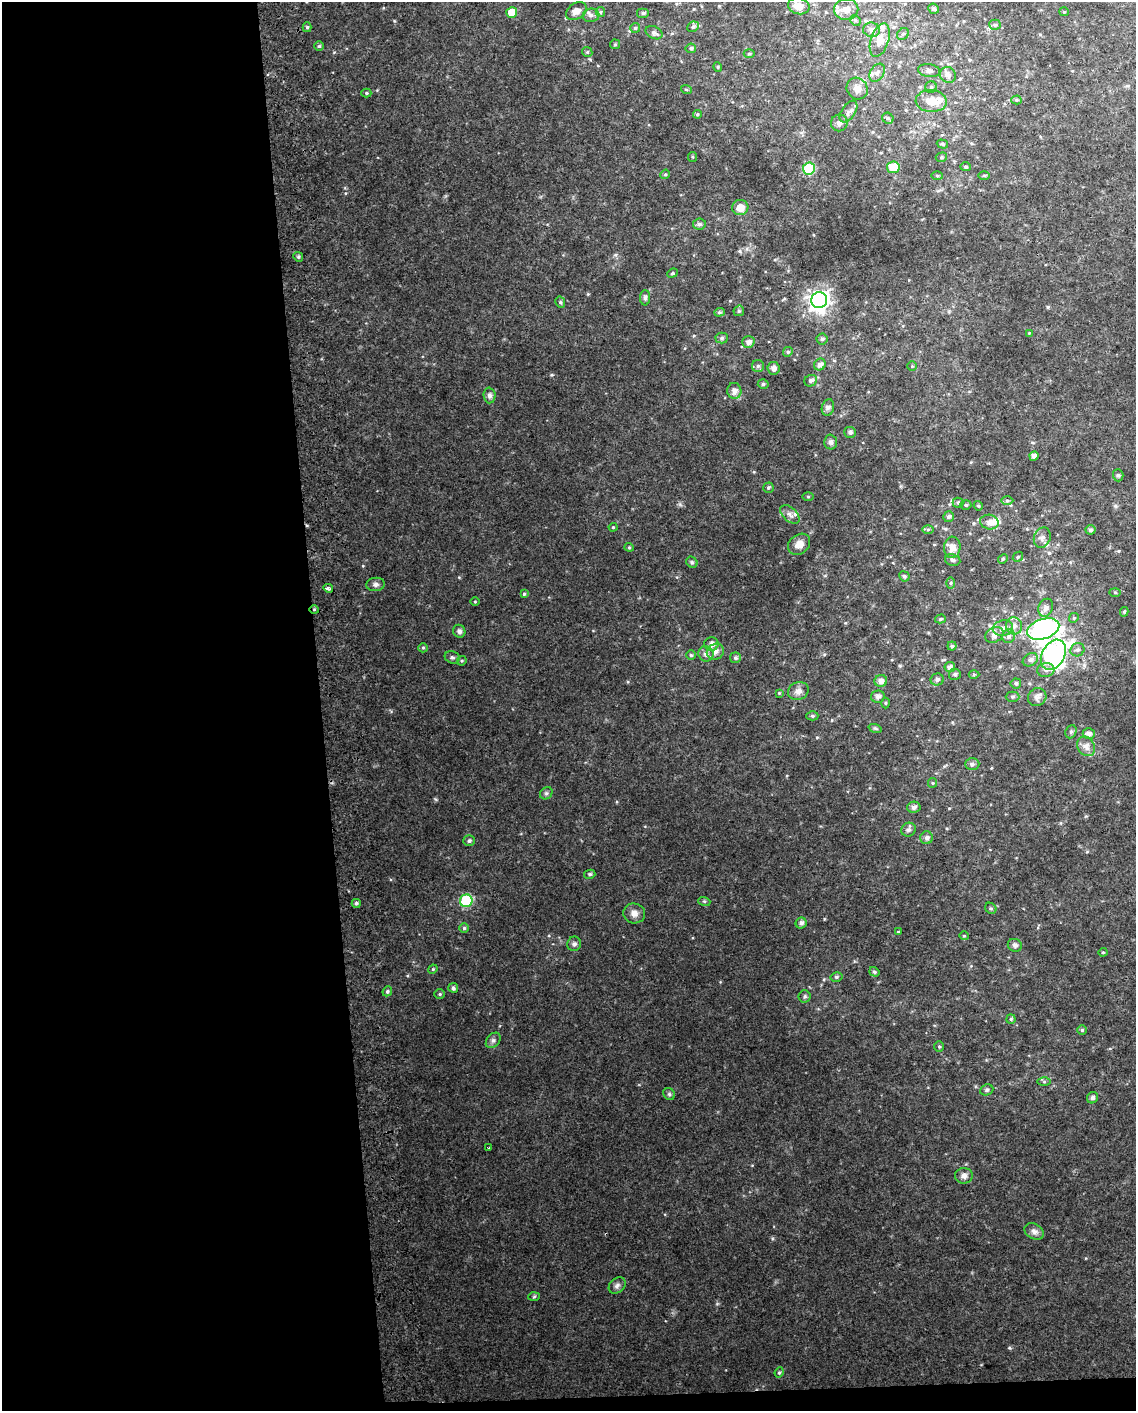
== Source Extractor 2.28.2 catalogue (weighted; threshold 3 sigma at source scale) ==
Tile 9 of 4 x 3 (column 1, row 3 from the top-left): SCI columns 41-1174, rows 10-1418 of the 4618 x 4284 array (HDU 1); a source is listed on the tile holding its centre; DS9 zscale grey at full resolution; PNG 1138 x 1413 px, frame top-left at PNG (2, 2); each listed source drawn as its Kron ellipse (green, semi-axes under 4 px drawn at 4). Shown black and unused: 29% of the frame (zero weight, under 2 of 3 exposures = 2% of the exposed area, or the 3 px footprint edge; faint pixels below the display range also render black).
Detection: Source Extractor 2.28.2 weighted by HDU 2 'WHT'; one run over the whole footprint, this tile lists its part. Background 0.0735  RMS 0.013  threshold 0.059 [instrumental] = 3 sigma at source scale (4.5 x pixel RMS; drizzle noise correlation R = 1.50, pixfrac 1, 0.0396/0.0396 arcsec/px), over >= 5 px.
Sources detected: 192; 1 inside a brighter object's white glare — neither listed nor drawn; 9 inside a brighter listed object's ellipse — not listed separately; the other 182 listed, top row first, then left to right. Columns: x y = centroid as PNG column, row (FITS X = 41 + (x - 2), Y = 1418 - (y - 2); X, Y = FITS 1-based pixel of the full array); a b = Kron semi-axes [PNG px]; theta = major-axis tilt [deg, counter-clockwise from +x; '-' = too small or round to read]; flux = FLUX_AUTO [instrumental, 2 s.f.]
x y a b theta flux
799 6 11 8 -11 13
846 9 12 10 1 12
934 9 5 5 - 2.3
576 11 11 8 34 8.6
512 12 5 5 - 20
600 12 5 4 - 1.7
1064 12 5 4 - 1.4
643 13 6 5 - 2.8
591 15 8 6 7 4.7
855 20 6 4 -46 2.1
995 25 5 5 - 2.2
307 27 5 4 - 1.9
693 27 6 5 - 2.8
635 28 5 5 - 1.9
872 30 8 7 - 7.3
654 33 9 6 -26 3.8
903 34 6 5 - 2.5
880 40 17 9 72 14
615 44 5 5 - 1.5
319 46 5 5 - 2
691 48 5 4 - 3.2
587 52 5 4 - 1.8
749 54 5 3 - 1.4
718 67 5 3 - 1.2
929 70 11 6 -7 5.6
877 73 10 6 58 5
948 75 8 7 - 6
931 87 6 5 - 2.4
686 89 5 3 - 1.2
857 89 11 10 - 9.9
366 93 5 4 - 1.9
1016 100 5 4 - 1.7
931 101 15 11 -3 16
848 112 12 6 55 5.4
697 114 4 3 - 1.8
888 118 6 5 - 2.4
839 123 8 8 - 5.6
942 144 6 3 -17 1.9
693 157 5 4 - 1.5
941 157 6 4 22 1.8
893 167 6 6 - 29
965 167 5 4 - 2
809 169 6 6 - 67
665 174 5 4 - 1.6
984 175 6 4 0 1.5
937 176 6 4 -2 1.4
740 208 8 7 - 13
699 224 6 5 - 3.5
298 257 5 4 - 2.1
672 273 5 4 - 1.7
645 298 8 5 89 2.9
819 300 8 8 - 810
560 302 6 5 - 2.3
739 311 5 5 - 2
719 312 5 4 - 2
1029 333 3 3 - 0.92
722 338 6 5 - 2.6
822 339 5 5 - 2.3
748 342 6 5 - 5.7
788 352 5 4 - 1.9
820 364 6 5 - 5.3
758 366 6 6 - 2.7
912 366 4 4 - 1.4
773 368 6 6 - 4.9
811 381 6 5 - 3.7
763 384 5 4 - 2.3
734 391 8 7 - 7.3
489 395 8 6 -88 4
828 407 8 6 73 3.6
850 432 6 5 - 2.8
831 442 7 6 - 4
1034 456 4 4 - 5.9
1118 475 6 5 - 2.3
768 488 5 5 - 2.2
808 496 6 4 0 1.4
1007 500 6 4 -1 2.1
958 503 5 5 - 2.2
966 505 5 4 - 2
978 506 5 4 - 1.6
790 514 11 7 -42 6.1
949 517 5 5 - 3.5
989 522 9 7 -13 8
613 527 4 4 - 1.4
928 529 6 4 1 2
1090 530 5 5 - 2.8
1042 538 10 8 69 6.1
799 544 12 9 40 11
629 547 4 4 - 1.5
952 547 10 8 86 9.9
1018 557 5 4 - 1.6
1003 559 5 4 - 1.7
953 560 8 6 -11 3.1
692 562 6 5 - 2.2
904 576 5 5 - 2.6
950 583 5 4 - 1.7
375 584 9 6 7 4.4
328 588 5 4 - 3.1
1115 592 6 4 -2 1.4
524 594 4 4 - 1.6
475 601 5 3 - 1.2
1046 608 9 7 66 6.4
314 609 5 3 - 1.6
1124 612 5 4 - 2
1074 618 5 4 - 1.8
940 619 5 4 - 2
1014 626 8 8 - 6.9
1003 628 10 7 14 7.9
1043 629 16 10 18 290
459 631 6 6 - 4
994 635 9 7 29 7.6
1009 636 7 6 - 4.5
711 644 7 7 - 7.1
952 646 4 4 - 2.1
423 648 5 4 - 1.7
1077 650 7 6 - 4.1
715 652 9 7 28 7.8
706 654 8 7 - 6.7
691 655 5 5 - 2
1053 655 16 11 61 420
452 657 8 6 -20 3
735 658 5 5 - 3
1030 660 8 6 33 4.7
462 661 5 4 - 1.6
950 667 5 5 - 5.9
1046 670 8 7 - 5.9
955 674 6 5 - 2.9
974 674 5 3 - 1.7
937 680 6 6 - 3.5
881 681 6 6 - 6.5
1016 683 5 5 - 2.7
798 691 10 8 23 7.6
779 693 4 4 - 1.2
878 697 7 6 - 4.5
1012 697 7 5 -1 2.4
1037 697 9 8 - 5.8
885 703 5 3 - 1.4
812 716 6 4 -1 2.1
875 728 7 4 -18 2
1071 732 7 5 67 2.6
1089 734 6 5 - 5.5
1086 746 10 8 -59 8.4
972 764 7 6 - 3
933 783 5 4 - 1.6
546 793 7 5 44 2.8
914 807 7 5 11 4.7
909 830 7 6 - 3.4
927 838 6 6 - 4.5
469 841 6 5 - 2.9
590 874 5 4 - 2.4
466 901 6 6 - 110
704 901 6 4 -18 1.8
356 903 4 4 - 2.8
991 908 6 5 - 2.2
634 913 11 10 - 7.9
801 923 5 5 - 4.1
464 928 5 5 - 2.2
899 932 3 3 - 3.9
964 936 4 4 - 1.5
574 944 7 7 - 3.6
1015 945 7 6 - 3.4
1103 952 4 4 - 1.3
433 969 5 4 - 1.3
874 972 5 4 - 2.7
836 977 6 4 14 2.3
453 988 5 4 - 3.3
387 991 5 4 - 2.1
440 994 5 4 - 1.8
805 996 6 6 - 2.9
1011 1019 4 4 - 1.9
1082 1030 5 5 - 2
493 1040 9 6 49 3.9
939 1047 5 5 - 1.8
1044 1082 6 4 0 1.9
987 1090 7 5 22 2.6
669 1094 6 5 - 2.4
1093 1098 6 5 - 3.2
489 1148 3 3 - 3
964 1176 9 7 -3 5.6
1034 1231 10 7 -31 5.7
617 1285 9 7 40 4.5
534 1297 6 4 3 1.6
779 1372 5 4 - 1.8
Overlapping masked pixels (flux is a lower limit): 1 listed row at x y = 314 609
Unlisted compact peaks at least as high as the median listed source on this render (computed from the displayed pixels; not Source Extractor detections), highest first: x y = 1009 1348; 435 799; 363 566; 551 375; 680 504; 394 21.